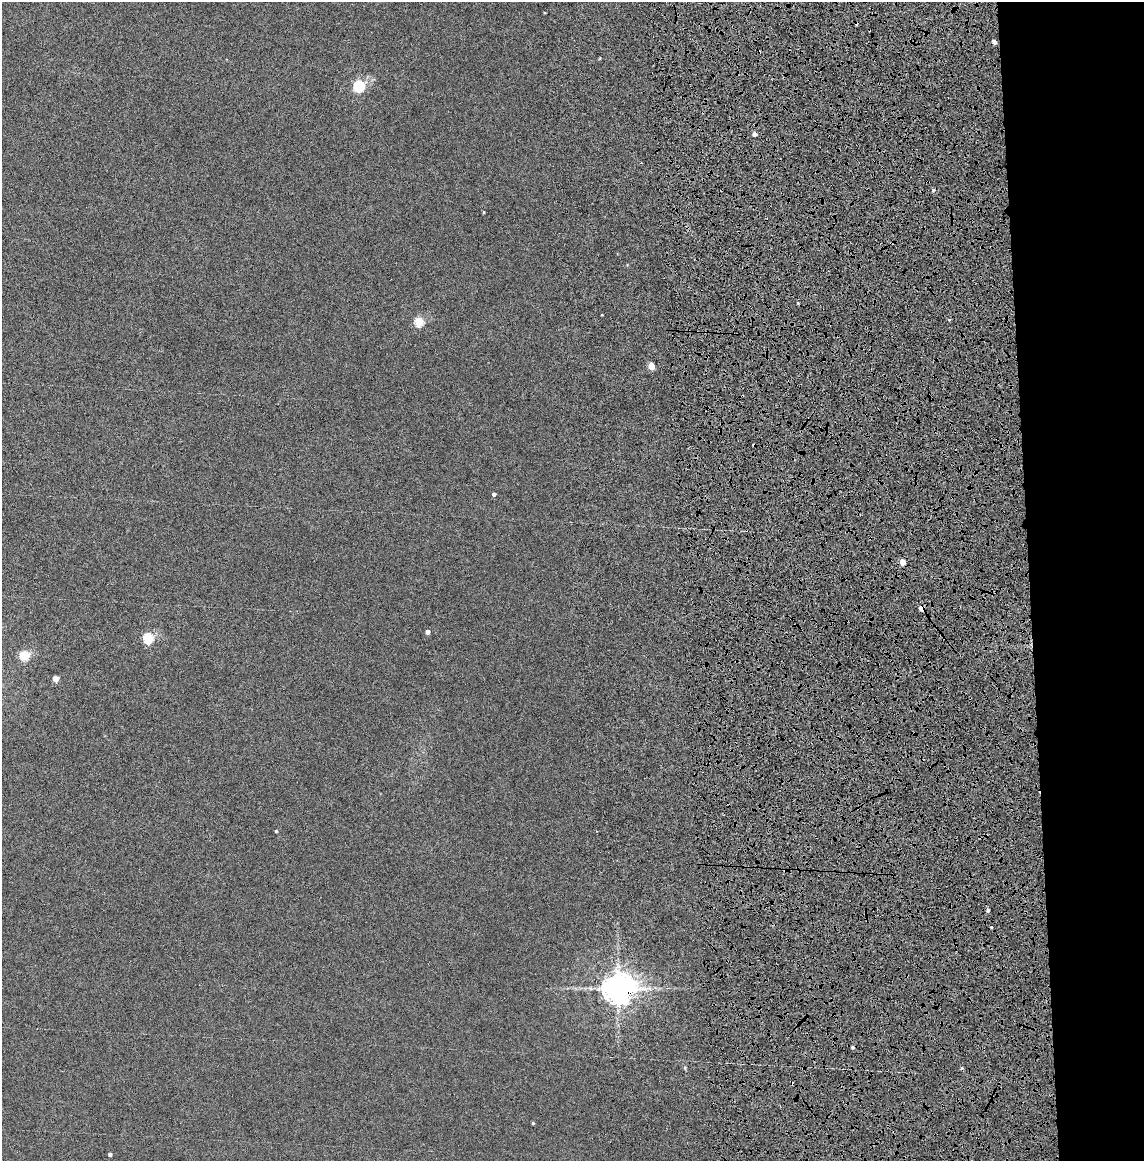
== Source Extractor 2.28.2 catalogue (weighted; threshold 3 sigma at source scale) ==
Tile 8 of 4 x 4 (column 4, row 2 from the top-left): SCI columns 3562-4703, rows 2417-3575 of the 4856 x 4834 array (HDU 1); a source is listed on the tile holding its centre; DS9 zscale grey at full resolution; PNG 1146 x 1163 px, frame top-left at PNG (2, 2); no overlay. Shown black and unused: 11% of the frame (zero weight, under 4 of 8 exposures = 14% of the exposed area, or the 3 px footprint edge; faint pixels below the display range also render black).
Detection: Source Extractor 2.28.2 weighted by HDU 2 'WHT'; one run over the whole footprint, this tile lists its part. Background 0.00199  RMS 0.0021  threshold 0.00844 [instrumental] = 3 sigma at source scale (4.09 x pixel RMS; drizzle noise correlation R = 1.36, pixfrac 0.8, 0.05/0.05 arcsec/px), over >= 5 px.
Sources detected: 27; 6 cosmic-ray / hot-pixel residue — not listed; the other 21 listed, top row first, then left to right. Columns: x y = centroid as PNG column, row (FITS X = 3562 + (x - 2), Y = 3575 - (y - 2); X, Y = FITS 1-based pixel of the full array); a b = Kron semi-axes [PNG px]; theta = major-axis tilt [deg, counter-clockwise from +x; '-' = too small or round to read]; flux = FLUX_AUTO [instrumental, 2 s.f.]
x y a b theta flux
994 42 4 3 - 0.89
600 58 4 3 - 0.14
359 86 5 5 - 19
754 134 4 4 - 0.76
933 190 4 4 - 0.27
483 212 4 3 - 0.14
419 322 5 5 - 8.9
651 366 5 4 - 3.4
754 445 4 3 - 0.44
494 494 4 4 - 0.46
902 562 4 4 - 2.3
921 608 5 4 - 2.3
428 632 4 4 - 0.76
148 638 5 5 - 12
24 655 5 5 - 9.7
56 679 4 4 - 2.2
276 831 3 3 - 0.21
988 910 3 3 - 0.39
618 988 10 8 10 320
533 1123 3 3 - 0.19
110 1154 4 3 - 0.4
Overlapping masked pixels (flux is a lower limit): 3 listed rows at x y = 754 445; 921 608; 618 988